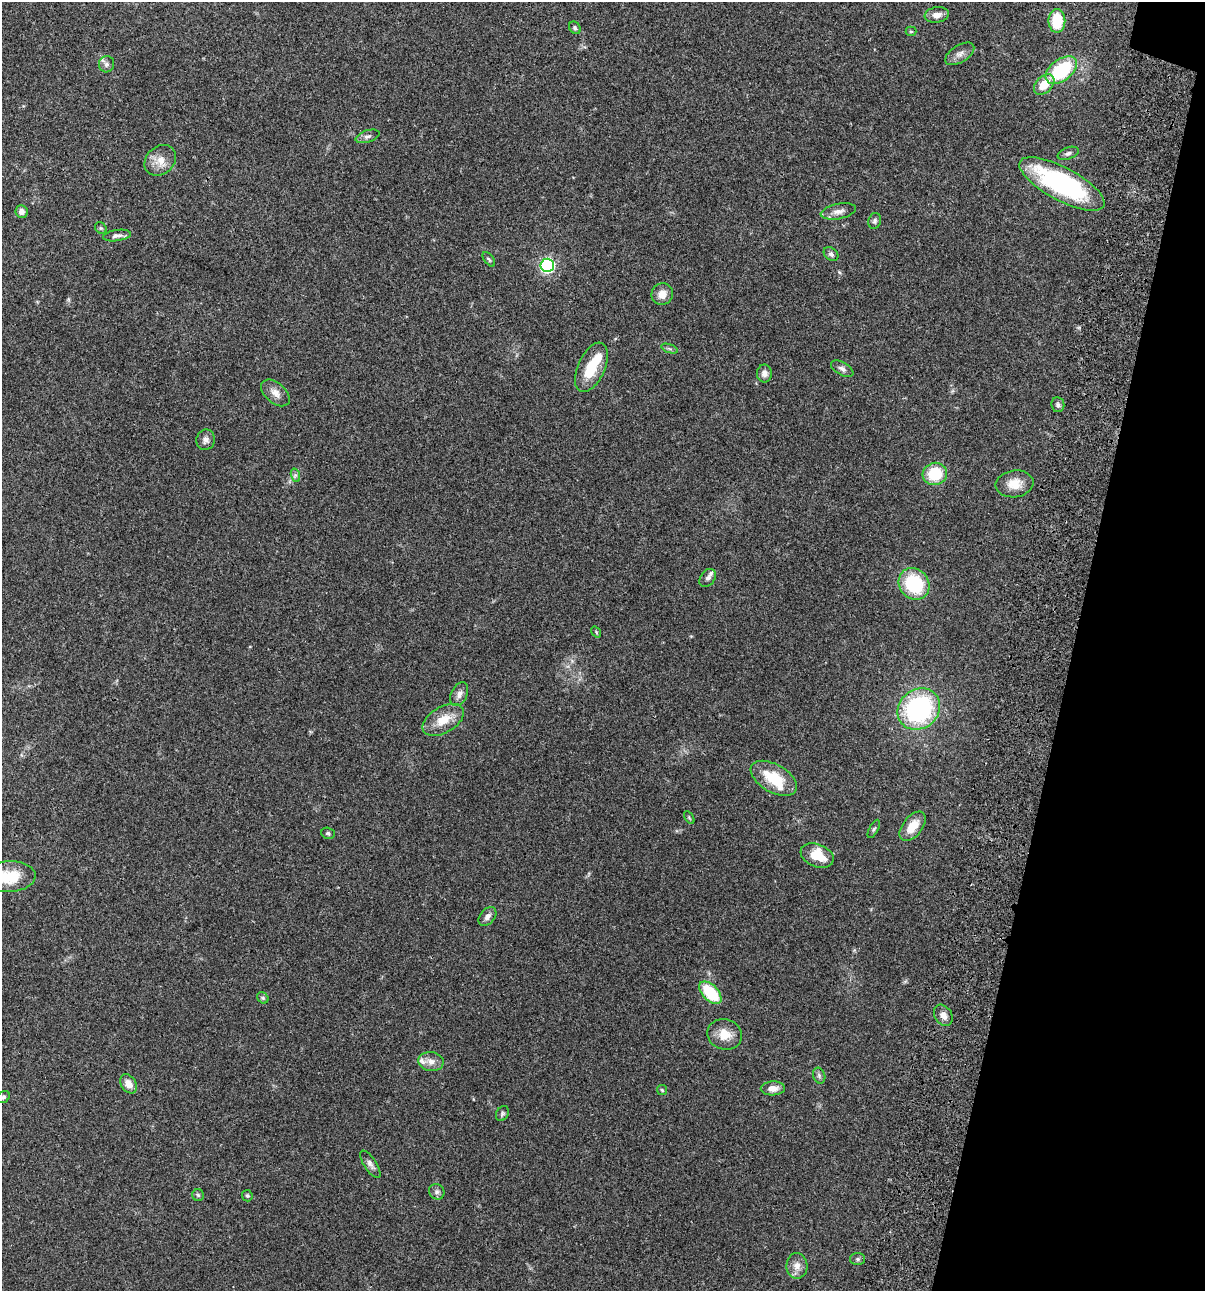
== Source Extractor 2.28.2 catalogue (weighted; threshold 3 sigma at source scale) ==
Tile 8 of 4 x 4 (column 4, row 2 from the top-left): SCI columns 3844-5046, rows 2697-3985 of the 5405 x 5390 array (HDU 1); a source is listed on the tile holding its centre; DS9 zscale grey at full resolution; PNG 1207 x 1293 px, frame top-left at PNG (2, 2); each listed source drawn as its Kron ellipse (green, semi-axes under 4 px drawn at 4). Shown black and unused: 11% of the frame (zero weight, under 3 of 4 exposures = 9% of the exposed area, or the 3 px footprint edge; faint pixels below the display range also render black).
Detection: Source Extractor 2.28.2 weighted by HDU 2 'WHT'; one run over the whole footprint, this tile lists its part. Background 0.0465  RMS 0.0063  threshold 0.0282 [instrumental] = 3 sigma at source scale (4.5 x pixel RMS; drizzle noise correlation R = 1.50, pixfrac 1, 0.05/0.05 arcsec/px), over >= 5 px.
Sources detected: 66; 1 inside a brighter object's white glare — neither listed nor drawn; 3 inside a brighter listed object's ellipse — not listed separately; the other 62 listed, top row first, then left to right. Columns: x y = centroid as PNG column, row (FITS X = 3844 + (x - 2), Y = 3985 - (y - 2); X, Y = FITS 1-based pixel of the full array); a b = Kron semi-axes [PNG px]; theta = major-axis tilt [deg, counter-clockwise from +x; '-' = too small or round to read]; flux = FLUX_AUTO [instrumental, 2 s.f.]
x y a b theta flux
937 15 12 8 9 4.1
1057 21 12 8 89 19
575 28 7 5 -52 1.3
911 31 5 4 - 0.88
960 54 16 8 32 3.7
107 64 8 7 - 2.1
1061 70 18 10 37 40
1044 84 12 8 44 11
367 136 12 6 18 2.1
1068 153 11 6 19 1.8
160 160 17 14 42 7.6
1062 184 47 16 -28 91
21 211 6 6 - 3.2
838 211 18 7 11 3.9
875 221 8 6 75 1.6
101 228 6 5 - 0.86
117 236 14 5 8 2.4
831 254 8 6 -40 1.6
489 259 8 4 -52 1.1
547 265 6 6 - 130
662 294 11 10 - 5.8
670 349 9 3 -19 1.2
591 367 26 13 65 18
842 369 12 6 -29 2.3
764 373 9 7 83 3
275 393 17 10 -40 4.8
1058 405 7 6 - 1.8
206 440 10 9 - 2.8
935 474 12 11 - 21
295 475 7 4 -72 1.3
1015 484 19 13 7 9
708 578 10 7 54 2
914 584 17 14 -51 36
596 632 6 3 -55 0.69
459 694 13 8 65 3.3
919 709 22 19 40 91
443 720 23 13 31 12
774 778 25 14 -30 21
689 818 7 3 -59 0.69
913 826 17 9 52 10
874 829 10 4 62 1.3
328 833 7 5 -22 1.1
817 855 17 11 -21 15
9 877 27 15 3 21
487 916 11 7 50 3
710 993 14 8 -46 29
263 998 6 5 - 1.1
943 1015 11 8 -58 3.5
725 1034 17 15 -20 9.4
431 1062 13 9 -8 4.3
819 1076 8 6 -71 1.5
129 1084 10 7 -55 5.2
773 1088 12 7 2 4.7
662 1090 5 5 - 0.79
3 1097 7 5 35 1.4
502 1114 8 6 59 1.2
370 1164 16 6 -57 2.7
437 1192 8 7 - 1.9
198 1195 6 6 - 1
247 1196 6 5 - 0.95
858 1259 7 6 - 1.5
797 1266 13 10 -89 5
Isophote crosses this tile's border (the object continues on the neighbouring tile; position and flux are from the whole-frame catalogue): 2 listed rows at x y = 9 877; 3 1097